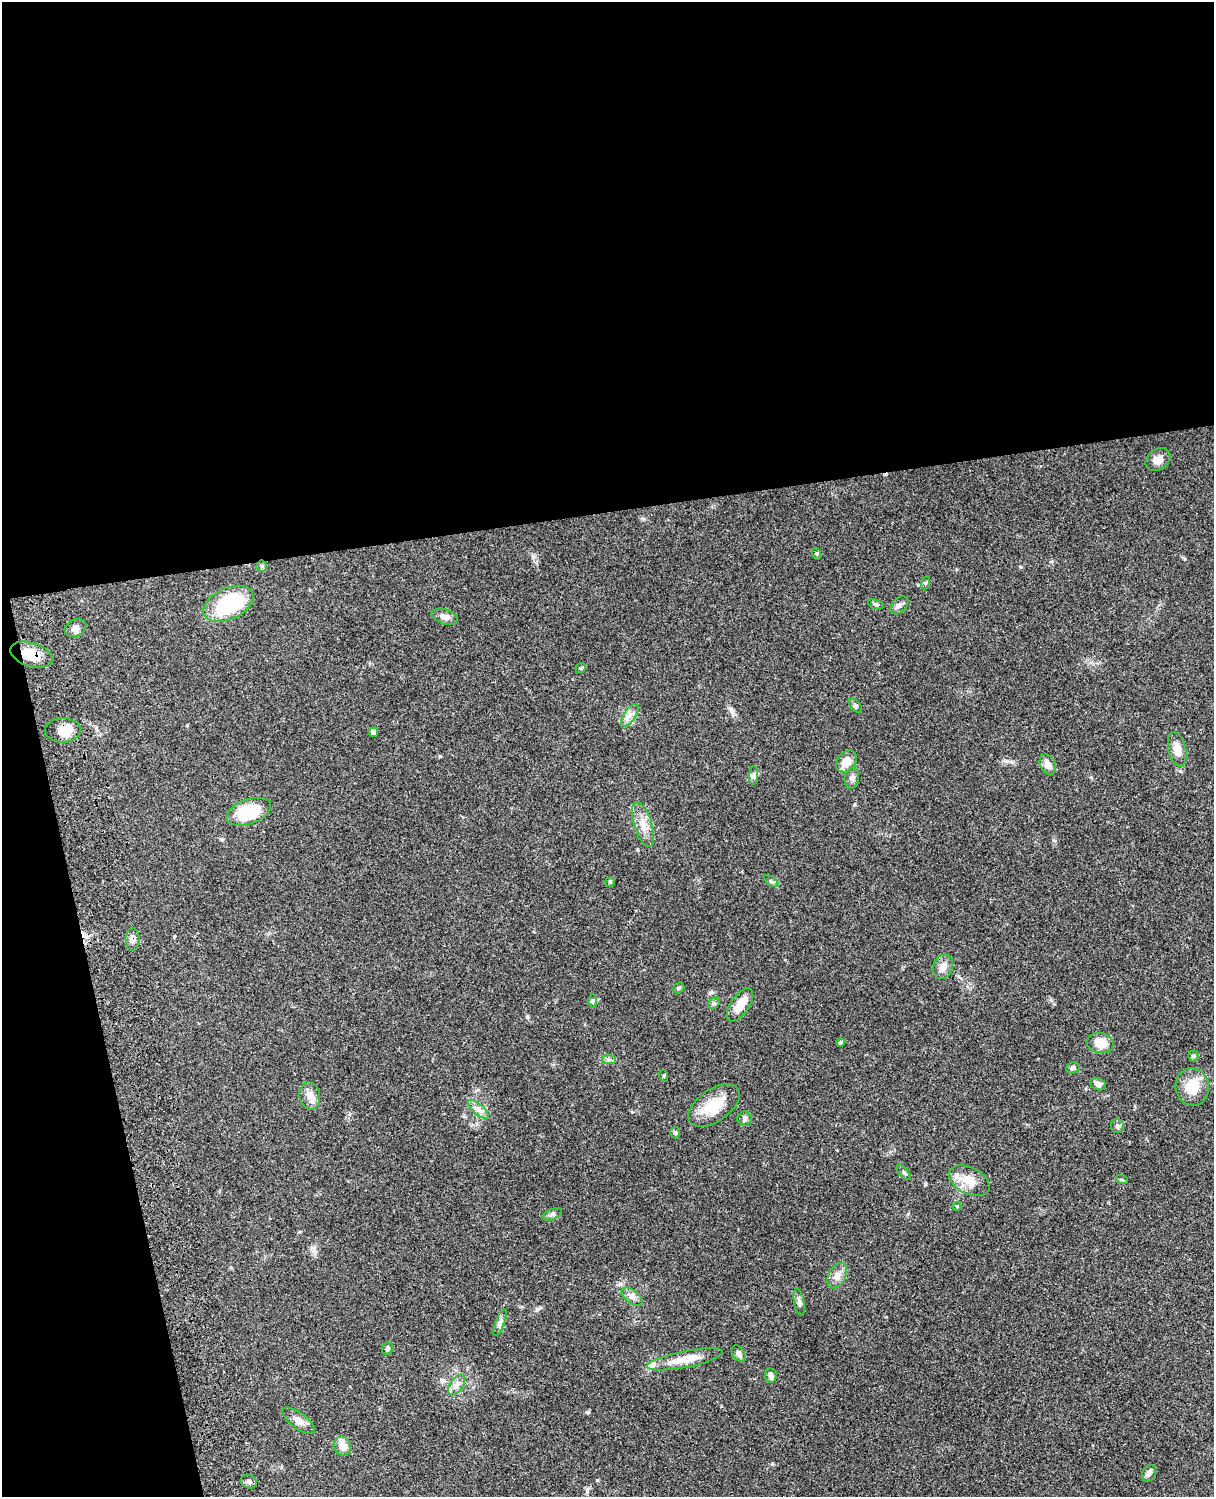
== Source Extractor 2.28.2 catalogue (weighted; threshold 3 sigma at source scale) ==
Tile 1 of 4 x 3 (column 1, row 1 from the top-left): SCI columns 122-1333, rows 3267-4761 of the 5085 x 4926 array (HDU 1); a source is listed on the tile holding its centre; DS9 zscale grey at full resolution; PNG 1216 x 1499 px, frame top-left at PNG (2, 2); each listed source drawn as its Kron ellipse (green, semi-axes under 4 px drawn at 4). Shown black and unused: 39% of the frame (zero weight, under 3 of 4 exposures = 6% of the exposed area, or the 3 px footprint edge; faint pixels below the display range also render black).
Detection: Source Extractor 2.28.2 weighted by HDU 2 'WHT'; one run over the whole footprint, this tile lists its part. Background 0.0787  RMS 0.006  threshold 0.0268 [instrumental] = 3 sigma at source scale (4.5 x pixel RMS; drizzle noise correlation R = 1.50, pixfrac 1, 0.05/0.05 arcsec/px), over >= 5 px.
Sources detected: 63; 1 inside a brighter listed object's ellipse — not listed separately; the other 62 listed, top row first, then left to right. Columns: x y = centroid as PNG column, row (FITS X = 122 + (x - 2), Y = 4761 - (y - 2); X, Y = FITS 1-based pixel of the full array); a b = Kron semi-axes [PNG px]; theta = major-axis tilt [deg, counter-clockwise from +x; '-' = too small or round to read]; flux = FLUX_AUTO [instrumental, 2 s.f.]
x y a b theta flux
1158 460 13 10 36 4.5
817 554 6 4 -72 0.75
262 566 5 5 - 0.9
925 583 7 4 71 0.84
228 604 26 15 25 46
876 604 8 4 -21 1.2
899 605 10 7 45 2.1
445 617 13 7 -17 3.2
75 628 11 8 22 3
31 655 22 12 -17 11
581 668 6 4 42 0.79
855 706 8 5 -45 1.2
630 715 13 6 56 3.3
63 730 18 12 1 7.5
373 732 5 4 - 2.6
1177 749 17 8 -76 5.8
846 761 12 9 49 7.3
1048 765 11 7 -64 5
754 775 9 4 90 1.4
852 778 10 7 80 2.2
249 812 23 12 19 25
643 825 23 9 -73 6.9
771 881 8 4 -36 1.1
610 882 5 4 - 0.77
133 939 11 7 -89 2.8
943 967 12 9 65 4.6
678 988 6 5 - 0.84
592 1001 6 4 90 0.88
714 1003 6 5 - 1
740 1005 19 9 55 8.4
840 1042 4 4 - 0.81
1100 1043 13 10 -10 8.9
1193 1056 5 5 - 0.81
609 1060 7 4 0 1.3
1073 1068 7 5 16 1.4
664 1076 6 3 -72 0.59
1098 1084 8 5 -23 2.5
1192 1087 19 16 -79 14
310 1096 13 10 -80 4.6
714 1106 29 16 34 17
478 1109 12 5 -41 2.9
745 1119 7 7 - 1.6
1117 1126 7 6 - 1.5
675 1132 6 5 - 0.85
903 1172 9 4 -49 1.2
1122 1180 6 4 -18 0.69
969 1181 22 13 -27 8.9
957 1206 4 4 - 0.54
552 1214 10 5 25 1.4
837 1276 13 8 62 4.2
632 1297 12 6 -37 2.7
799 1302 14 5 -79 1.7
500 1323 14 4 69 2
388 1349 6 5 - 1.1
738 1354 9 6 -58 2.1
685 1359 38 8 11 12
771 1376 7 5 -81 2
457 1385 11 6 54 2.9
299 1421 19 8 -37 4.7
342 1446 10 8 -60 5.9
1149 1473 9 6 62 2
249 1482 8 6 -23 1.7
Overlapping masked pixels (flux is a lower limit): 2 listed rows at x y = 31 655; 133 939
Unlisted compact peaks at least as high as the median listed source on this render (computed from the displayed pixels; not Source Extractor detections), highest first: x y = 588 1412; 440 756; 1091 777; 537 1309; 597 1480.